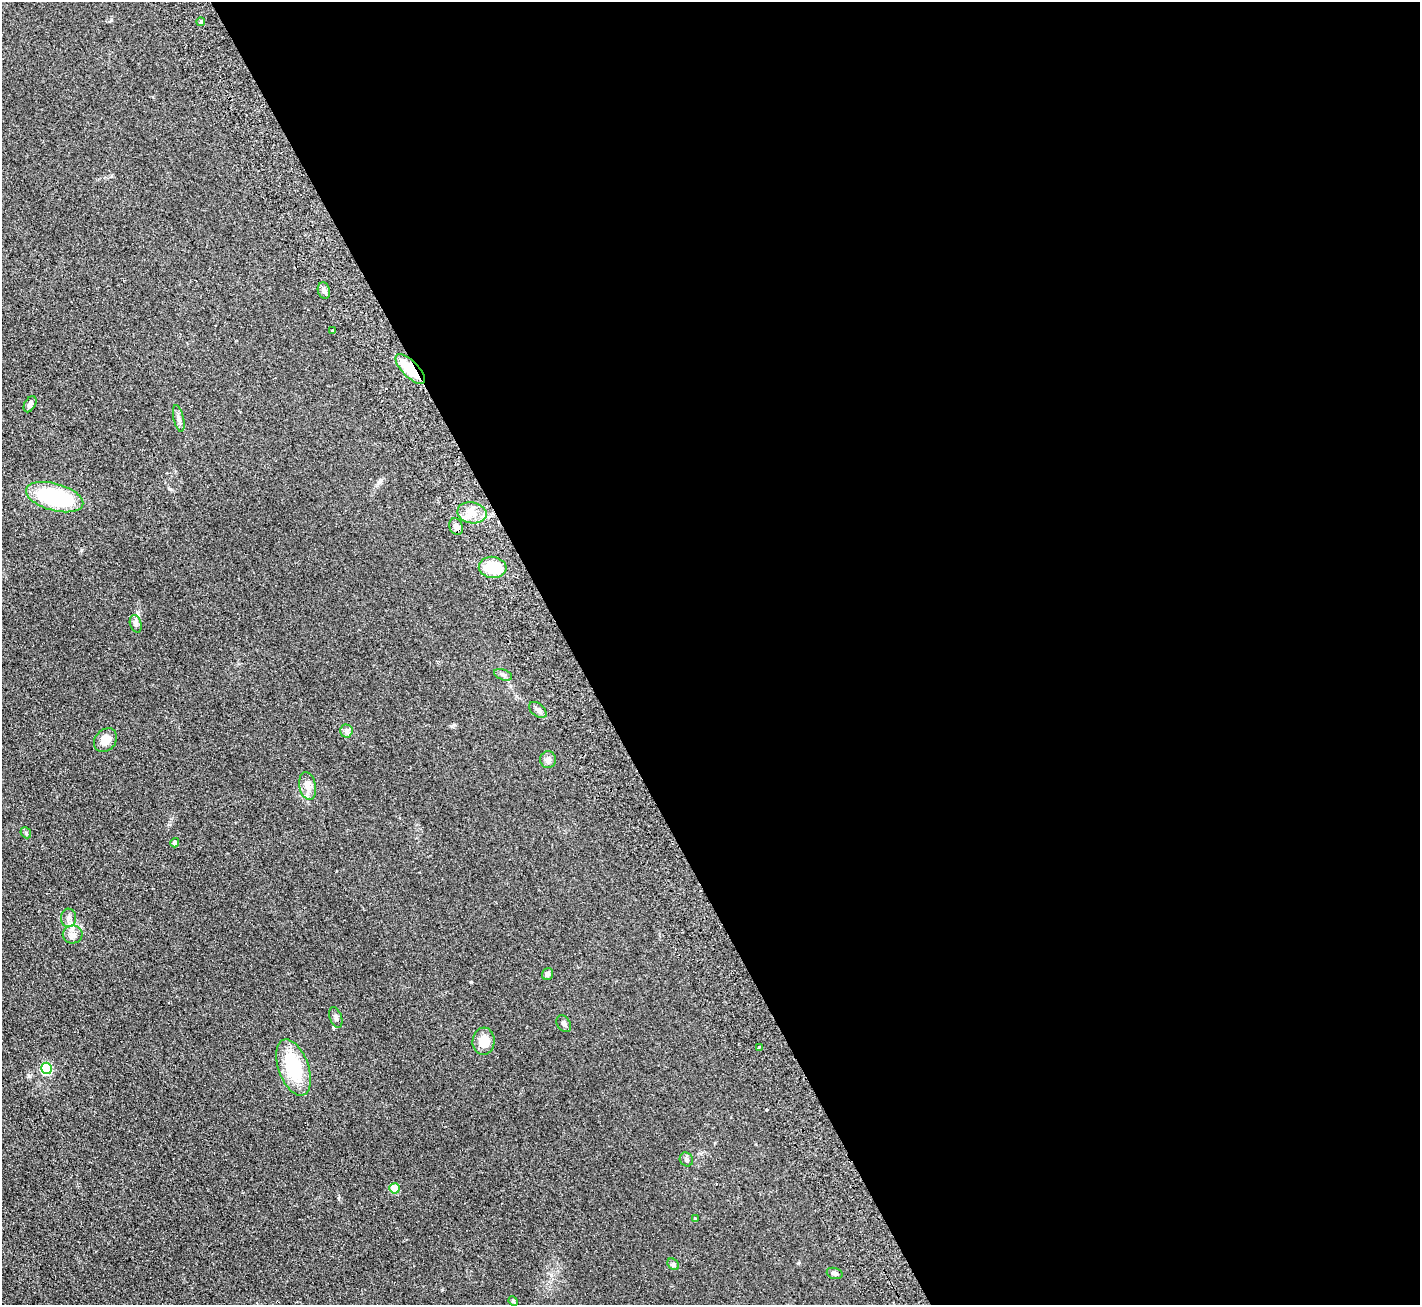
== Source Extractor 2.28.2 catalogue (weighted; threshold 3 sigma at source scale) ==
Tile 8 of 4 x 4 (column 4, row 2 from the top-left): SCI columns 4307-5724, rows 2792-4094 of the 5776 x 5715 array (HDU 1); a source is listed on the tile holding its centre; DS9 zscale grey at full resolution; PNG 1422 x 1307 px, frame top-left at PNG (2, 2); each listed source drawn as its Kron ellipse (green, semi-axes under 4 px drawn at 4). Shown black and unused: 60% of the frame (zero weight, under 2 of 3 exposures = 3% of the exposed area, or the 3 px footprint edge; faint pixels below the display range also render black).
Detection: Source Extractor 2.28.2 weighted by HDU 2 'WHT'; one run over the whole footprint, this tile lists its part. Background 0.0927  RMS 0.0099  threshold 0.0446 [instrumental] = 3 sigma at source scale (4.5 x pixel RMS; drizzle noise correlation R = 1.50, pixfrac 1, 0.05/0.05 arcsec/px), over >= 5 px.
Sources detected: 35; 1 cosmic-ray / hot-pixel residue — neither listed nor drawn; the other 34 listed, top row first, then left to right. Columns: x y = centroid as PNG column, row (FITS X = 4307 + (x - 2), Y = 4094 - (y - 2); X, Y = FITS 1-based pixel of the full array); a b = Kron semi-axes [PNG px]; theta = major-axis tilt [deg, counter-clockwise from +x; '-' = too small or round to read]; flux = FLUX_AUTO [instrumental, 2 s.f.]
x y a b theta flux
201 22 4 4 - 1.9
324 291 8 6 -73 2.9
333 331 3 3 - 1.4
410 369 19 8 -46 28
30 404 9 5 60 3
179 418 13 5 -77 3.4
55 497 29 13 -15 82
472 513 15 10 -11 12
456 527 9 6 -68 4.6
493 567 14 10 -8 29
136 624 9 5 -73 2.6
503 675 9 5 -20 2.4
538 710 10 6 -40 3.1
346 731 6 6 - 2.5
105 740 13 10 48 10
548 760 8 8 - 4.1
308 786 14 8 -78 6.6
26 833 6 4 -47 1.5
175 843 4 4 - 4.2
68 918 9 7 87 3.9
73 934 10 9 - 4.9
548 974 6 5 - 2.7
336 1017 11 6 -70 2.8
564 1024 9 6 -56 2.9
484 1041 13 11 85 13
759 1047 3 3 - 9.6
293 1067 29 15 -70 50
46 1068 6 5 - 66
686 1159 7 6 - 2.2
394 1188 5 5 - 24
695 1219 4 3 - 0.99
673 1264 6 5 - 1.7
835 1273 8 5 -18 2.2
513 1301 5 4 - 1
Overlapping masked pixels (flux is a lower limit): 1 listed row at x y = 410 369
Unlisted compact peaks at least as high as the median listed source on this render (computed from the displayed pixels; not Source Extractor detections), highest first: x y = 28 1075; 798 1263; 81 550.